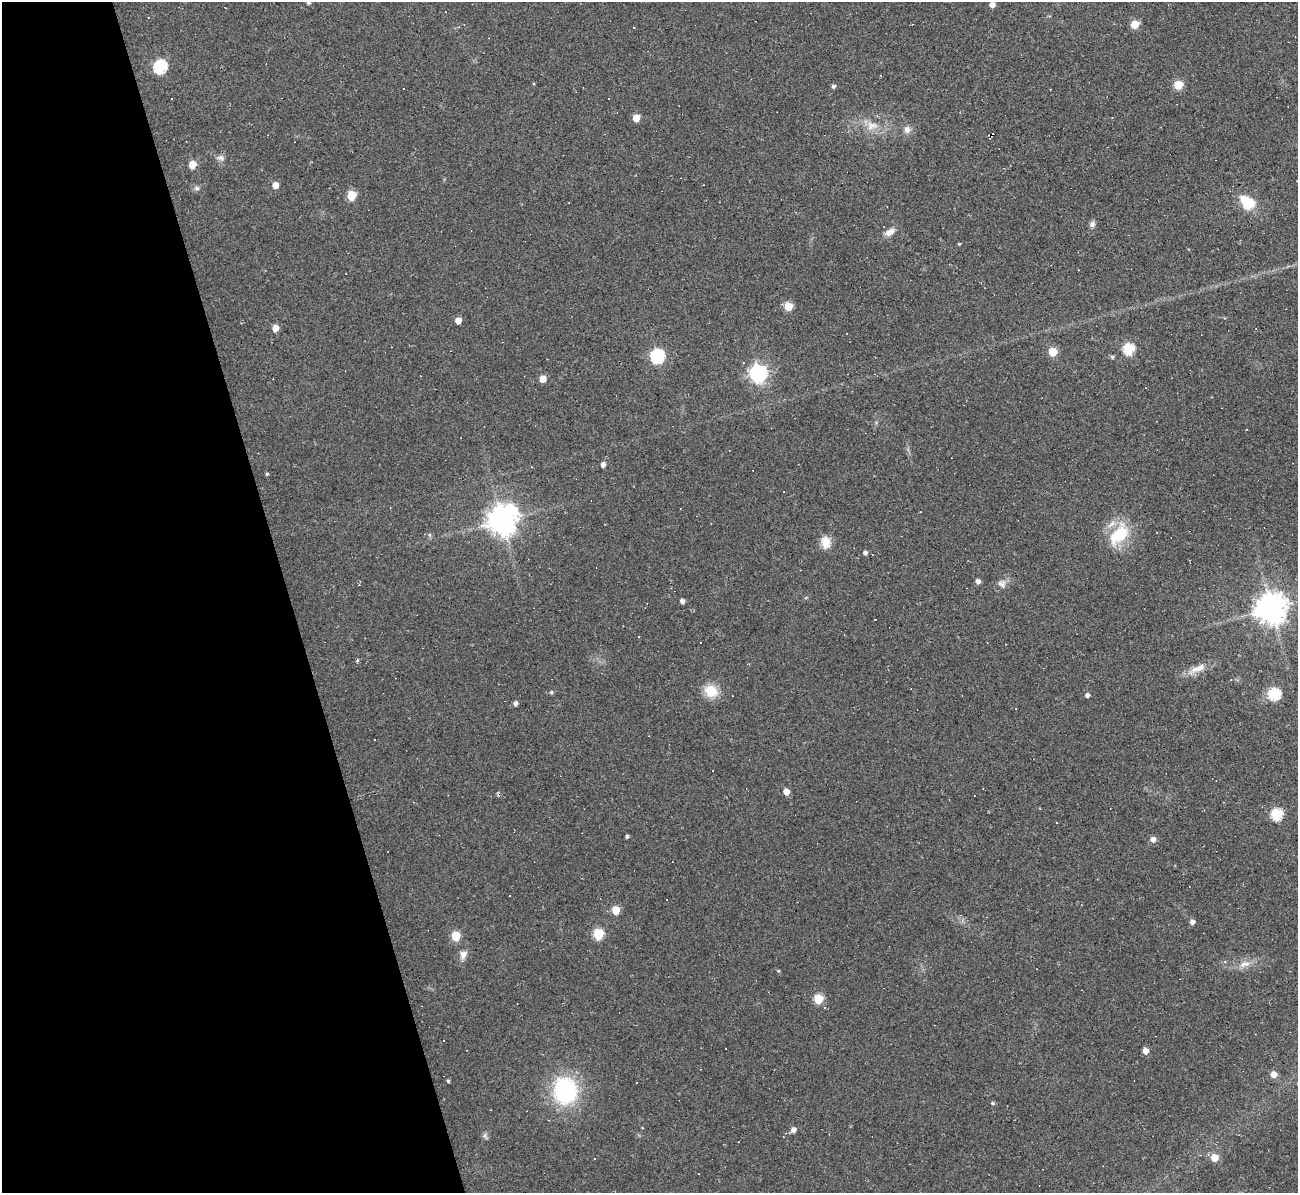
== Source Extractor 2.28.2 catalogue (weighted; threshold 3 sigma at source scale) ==
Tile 5 of 4 x 4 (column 1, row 2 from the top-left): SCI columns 1-1296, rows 2524-3714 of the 5185 x 5166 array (HDU 1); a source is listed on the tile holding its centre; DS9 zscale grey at full resolution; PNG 1300 x 1195 px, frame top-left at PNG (2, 2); no overlay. Shown black and unused: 22% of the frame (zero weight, under 2 of 3 exposures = <1% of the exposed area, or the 3 px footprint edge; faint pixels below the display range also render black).
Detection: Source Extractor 2.28.2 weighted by HDU 2 'WHT'; one run over the whole footprint, this tile lists its part. Background 0.105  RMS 0.013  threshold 0.0569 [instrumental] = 3 sigma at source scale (4.5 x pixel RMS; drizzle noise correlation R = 1.50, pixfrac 1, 0.05/0.05 arcsec/px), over >= 5 px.
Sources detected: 99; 2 inside a brighter object's white glare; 21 cosmic-ray / hot-pixel residue — not listed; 1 inside a brighter listed object's ellipse — not listed separately; the other 75 listed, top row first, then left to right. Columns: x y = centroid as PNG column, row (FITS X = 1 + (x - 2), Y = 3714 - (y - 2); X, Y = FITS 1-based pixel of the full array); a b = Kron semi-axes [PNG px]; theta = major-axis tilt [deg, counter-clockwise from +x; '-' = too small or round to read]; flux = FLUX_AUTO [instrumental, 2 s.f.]
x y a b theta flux
308 2 5 4 - 3.7
992 5 5 5 - 7.9
148 18 3 3 - 3.2
1135 24 5 5 - 32
160 66 7 6 - 160
1178 85 5 5 - 44
833 86 5 5 - 3
403 89 3 3 - 5.5
172 99 3 3 - 2.7
636 118 5 5 - 20
872 126 18 12 3 18
907 129 10 9 - 7.2
221 158 10 8 -16 5.3
192 165 6 5 - 24
275 185 5 5 - 11
197 188 8 6 -2 3.5
351 195 6 5 - 47
1249 204 13 10 36 27
1092 224 8 7 - 4.3
890 232 14 8 34 8.9
959 244 3 3 - 1.4
788 306 5 5 - 34
458 320 5 5 - 11
275 328 6 5 - 11
1128 349 6 6 - 100
1053 352 5 5 - 39
657 356 7 7 - 170
1112 357 5 4 - 2.5
743 362 3 3 - 2.9
758 373 7 7 - 480
543 379 5 5 - 17
603 464 5 5 - 4.7
267 474 4 4 - 1.6
920 512 2 2 - 1
502 520 9 8 - 1800
1157 532 2 2 - 0.9
429 535 5 5 - 2.2
1119 535 31 18 49 53
825 542 15 11 -82 14
865 553 5 4 - 3.8
978 581 5 5 - 5
1002 584 12 11 - 7.7
682 601 4 4 - 4.4
1271 608 9 9 - 2200
875 619 2 2 - 0.71
357 660 5 4 - 1.9
1197 669 31 8 23 16
711 691 14 12 -33 28
551 692 5 4 - 1.7
1274 694 6 6 - 120
1087 695 4 4 - 4.3
515 703 5 4 - 4.6
786 792 6 5 - 9.8
1276 814 6 6 - 110
1057 822 3 2 - 1.3
627 836 3 3 - 2.6
1153 839 5 5 - 8.1
616 910 5 5 - 29
1192 922 5 5 - 5.1
598 934 6 5 - 73
456 936 6 5 - 44
463 954 12 9 65 8
1244 964 17 8 11 12
778 971 5 4 - 1.5
819 999 6 5 - 55
443 1040 3 2 - 1.1
1145 1051 5 5 - 10
1274 1074 5 5 - 12
448 1081 4 3 - 1.8
565 1091 23 20 -84 150
993 1103 5 4 - 2
793 1130 6 5 - 6.1
484 1135 7 4 45 2.8
1214 1157 5 5 - 23
594 1158 3 2 - 1.6
Isophote crosses this tile's border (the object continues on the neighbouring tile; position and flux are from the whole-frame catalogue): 1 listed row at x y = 308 2